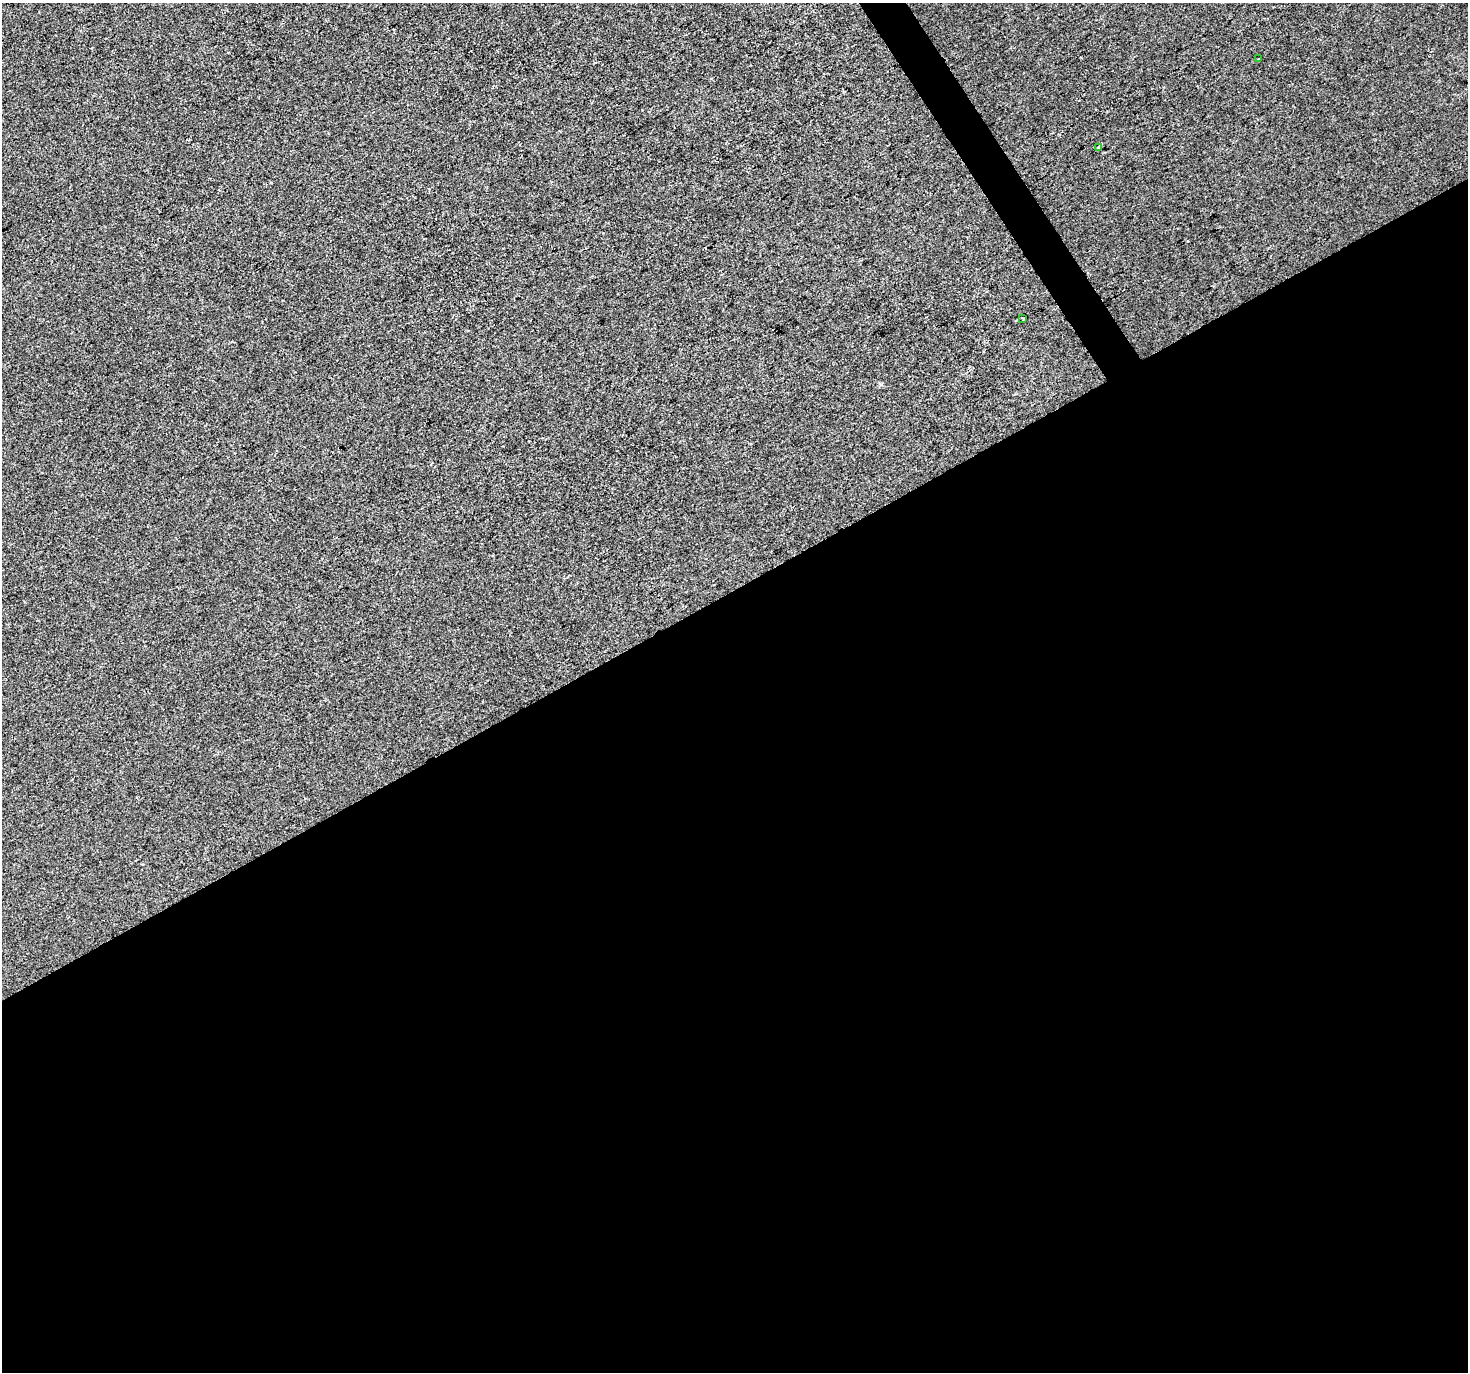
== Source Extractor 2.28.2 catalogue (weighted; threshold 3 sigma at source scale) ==
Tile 15 of 4 x 4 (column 3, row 4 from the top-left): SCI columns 2933-4398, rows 175-1544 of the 5863 x 5767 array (HDU 1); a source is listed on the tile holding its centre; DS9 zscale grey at full resolution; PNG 1470 x 1374 px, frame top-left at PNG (2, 3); each listed source drawn as its Kron ellipse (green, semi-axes under 4 px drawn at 4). Shown black and unused: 58% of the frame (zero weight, under 2 of 3 exposures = <1% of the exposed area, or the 3 px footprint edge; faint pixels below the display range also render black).
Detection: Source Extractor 2.28.2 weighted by HDU 2 'WHT'; one run over the whole footprint, this tile lists its part. Background -6.70e-04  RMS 0.0055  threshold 0.0249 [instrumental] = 3 sigma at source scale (4.5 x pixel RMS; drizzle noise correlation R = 1.50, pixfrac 1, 0.0396/0.0396 arcsec/px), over >= 5 px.
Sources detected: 3; all 3 listed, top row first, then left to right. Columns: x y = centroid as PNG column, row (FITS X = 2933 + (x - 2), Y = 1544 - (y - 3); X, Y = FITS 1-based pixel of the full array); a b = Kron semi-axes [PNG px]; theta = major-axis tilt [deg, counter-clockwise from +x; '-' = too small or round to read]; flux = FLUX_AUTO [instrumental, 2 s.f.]
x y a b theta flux
1259 59 2 2 - 0.52
1098 147 2 2 - 0.57
1023 318 3 3 - 0.73